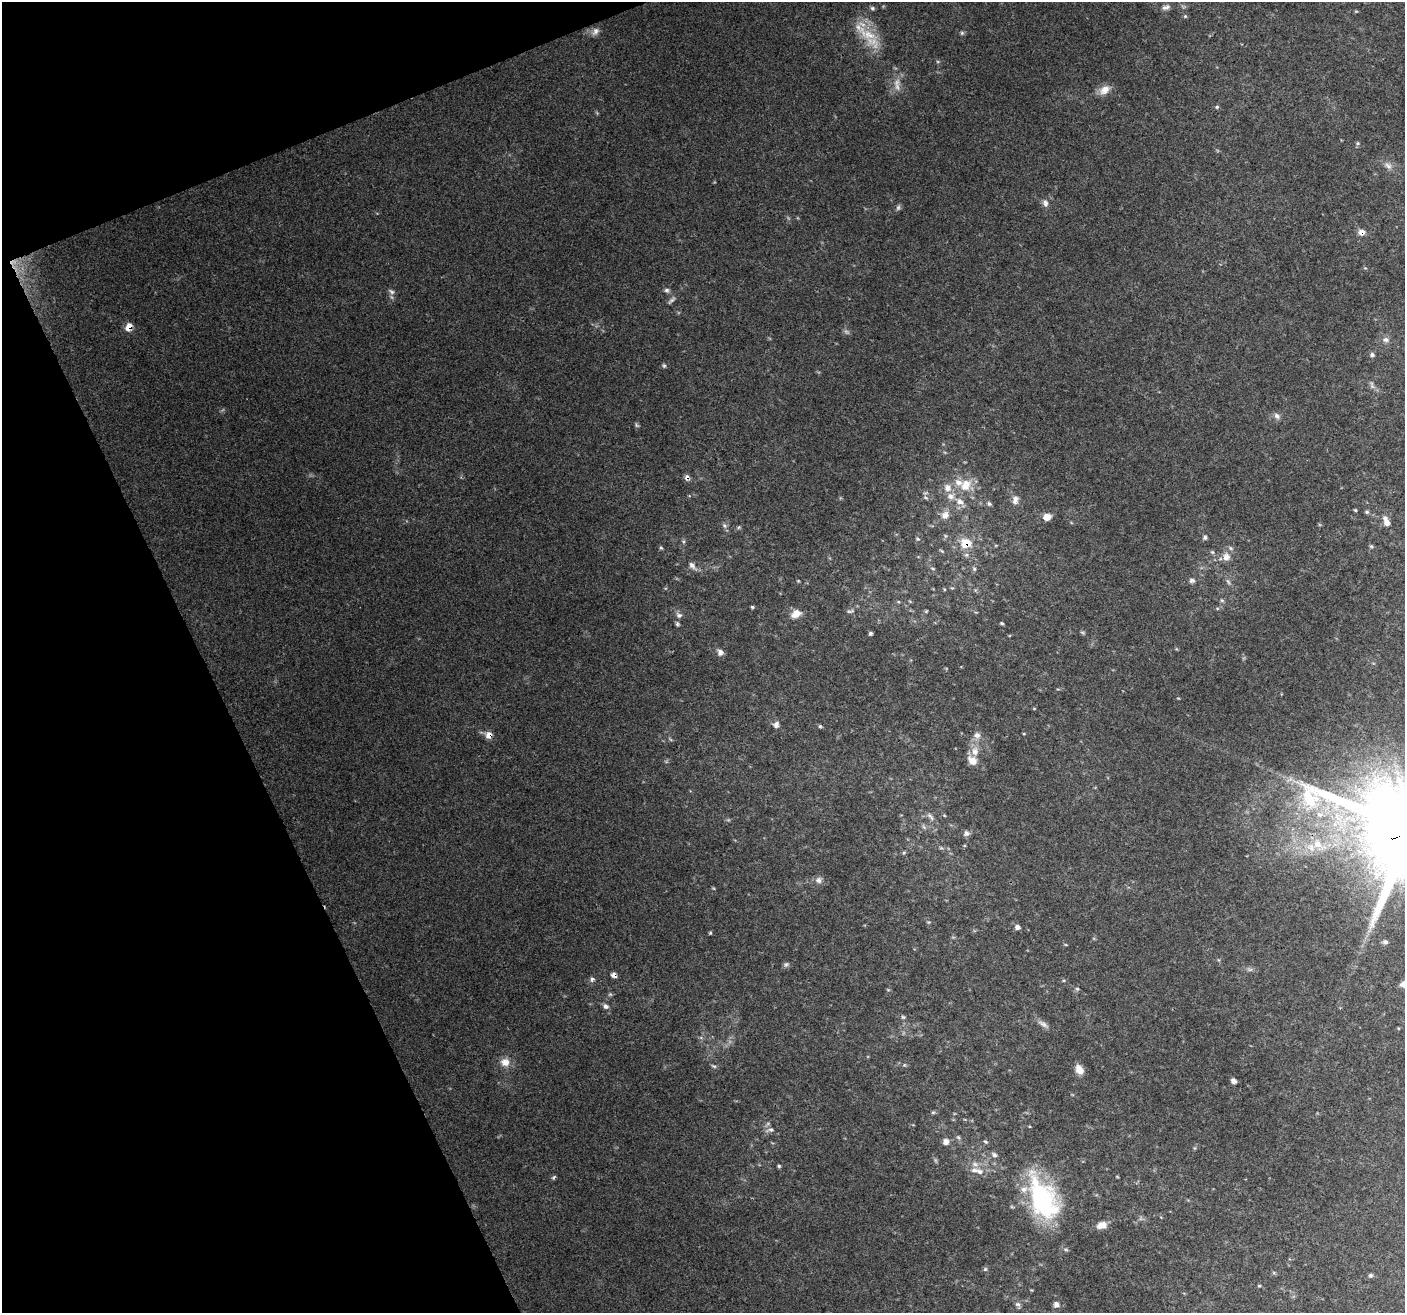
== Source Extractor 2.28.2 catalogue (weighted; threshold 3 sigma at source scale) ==
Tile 5 of 4 x 4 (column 1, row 2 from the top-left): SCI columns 7-1409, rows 2767-4077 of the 5620 x 5476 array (HDU 1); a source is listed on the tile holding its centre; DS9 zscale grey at full resolution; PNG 1407 x 1315 px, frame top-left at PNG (2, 2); no overlay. Shown black and unused: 20% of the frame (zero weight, under 3 of 4 exposures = <1% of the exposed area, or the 3 px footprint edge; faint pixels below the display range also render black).
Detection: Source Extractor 2.28.2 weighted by HDU 2 'WHT'; one run over the whole footprint, this tile lists its part. Background 0.177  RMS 0.0069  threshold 0.0311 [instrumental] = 3 sigma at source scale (4.5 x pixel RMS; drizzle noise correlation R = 1.50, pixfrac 1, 0.0396/0.0396 arcsec/px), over >= 5 px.
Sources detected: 115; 7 too faint to see at this stretch — not listed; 7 inside a brighter listed object's ellipse — not listed separately; the other 101 listed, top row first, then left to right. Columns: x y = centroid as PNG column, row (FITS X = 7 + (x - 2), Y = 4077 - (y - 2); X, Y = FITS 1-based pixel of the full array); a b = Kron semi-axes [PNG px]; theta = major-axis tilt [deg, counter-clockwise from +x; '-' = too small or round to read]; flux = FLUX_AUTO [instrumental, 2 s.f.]
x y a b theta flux
1166 7 12 6 20 2.7
872 8 6 5 - 1.3
1185 16 5 4 - 0.93
595 31 11 8 42 3.4
962 33 6 5 - 1.1
868 35 35 13 -27 18
1104 90 16 11 32 6.5
1217 107 5 4 - 0.92
1358 143 6 4 90 1.1
1388 166 12 7 -34 3.7
1045 203 10 8 -74 2.9
1362 232 8 7 - 4
666 290 7 5 2 1.6
672 300 13 4 44 1.9
129 327 9 7 58 6.6
1386 340 8 7 - 2.7
1372 355 6 5 - 1.6
664 365 6 4 -68 1.1
1372 385 12 5 -73 2.1
1277 416 10 6 -40 2.5
687 478 8 6 -73 2.4
966 485 18 14 52 13
947 488 11 9 -83 5.4
926 498 6 4 -20 1
1015 500 12 8 72 3.8
989 504 6 5 - 1.4
1355 510 4 3 - 0.74
1367 512 6 4 19 0.99
945 515 11 9 54 5
1047 517 9 7 24 5.7
1387 522 9 7 -72 4.6
724 526 8 6 -46 1.8
1205 537 6 5 - 1.5
918 539 5 5 - 0.92
966 543 13 12 - 13
1371 546 6 4 -42 0.93
661 548 5 3 - 0.84
1212 552 5 5 - 1.1
1226 557 10 9 - 5.2
692 566 13 7 -47 3.3
933 569 5 3 - 0.8
974 569 6 5 - 1.3
1192 580 7 6 - 2
1228 581 9 5 -63 1.6
1222 600 6 4 -29 1.1
752 607 4 4 - 0.91
850 611 11 4 10 1.4
926 611 5 4 - 0.71
796 614 13 9 28 6.6
679 615 8 7 - 2.3
1002 623 5 3 - 0.87
677 624 6 5 - 1.3
1082 632 6 4 -19 0.92
870 633 4 4 - 1.3
720 652 7 7 - 3.3
776 725 9 8 - 2.7
820 726 5 4 - 1
489 735 8 7 - 5.1
977 735 9 8 - 3.5
975 751 13 9 -84 6.5
1320 814 11 8 -16 5.7
930 816 14 4 -48 2.5
924 827 6 5 - 1.4
966 833 7 6 - 2.8
1318 844 26 13 -37 19
819 880 9 8 - 2.9
929 922 6 3 17 0.74
1017 927 6 6 - 2.4
710 933 5 4 - 0.77
1385 942 6 5 - 1.7
786 964 8 6 37 1.5
1250 969 9 4 -8 1.6
614 975 6 5 - 2.5
592 979 7 6 - 1.8
1404 984 10 7 11 3.6
1077 989 5 4 - 1
606 1006 8 6 -34 2.3
903 1017 6 5 - 1.1
1043 1024 16 6 -31 3.4
505 1062 13 11 -10 6.6
904 1065 4 4 - 0.86
714 1066 8 4 -26 1.2
1079 1070 10 7 -58 7
1233 1081 6 5 - 2.9
933 1112 6 4 1 1
770 1130 13 5 8 2.3
958 1137 7 4 -57 1.3
946 1142 7 7 - 3.6
985 1142 7 3 -10 0.98
994 1155 9 7 -48 2.2
779 1166 4 4 - 0.92
979 1171 11 8 -46 4.1
554 1177 7 4 49 1.1
1043 1198 55 28 -66 89
1102 1225 11 8 14 6.5
1066 1250 6 4 -19 1
985 1269 6 5 - 1.2
1370 1275 5 5 - 1.4
1259 1286 5 3 - 0.72
1018 1304 8 6 -3 1.8
1056 1305 7 6 - 3.3
Overlapping masked pixels (flux is a lower limit): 6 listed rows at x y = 1362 232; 129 327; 687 478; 966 543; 489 735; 614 975
Isophote crosses this tile's border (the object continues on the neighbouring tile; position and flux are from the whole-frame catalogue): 1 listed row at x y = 1404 984